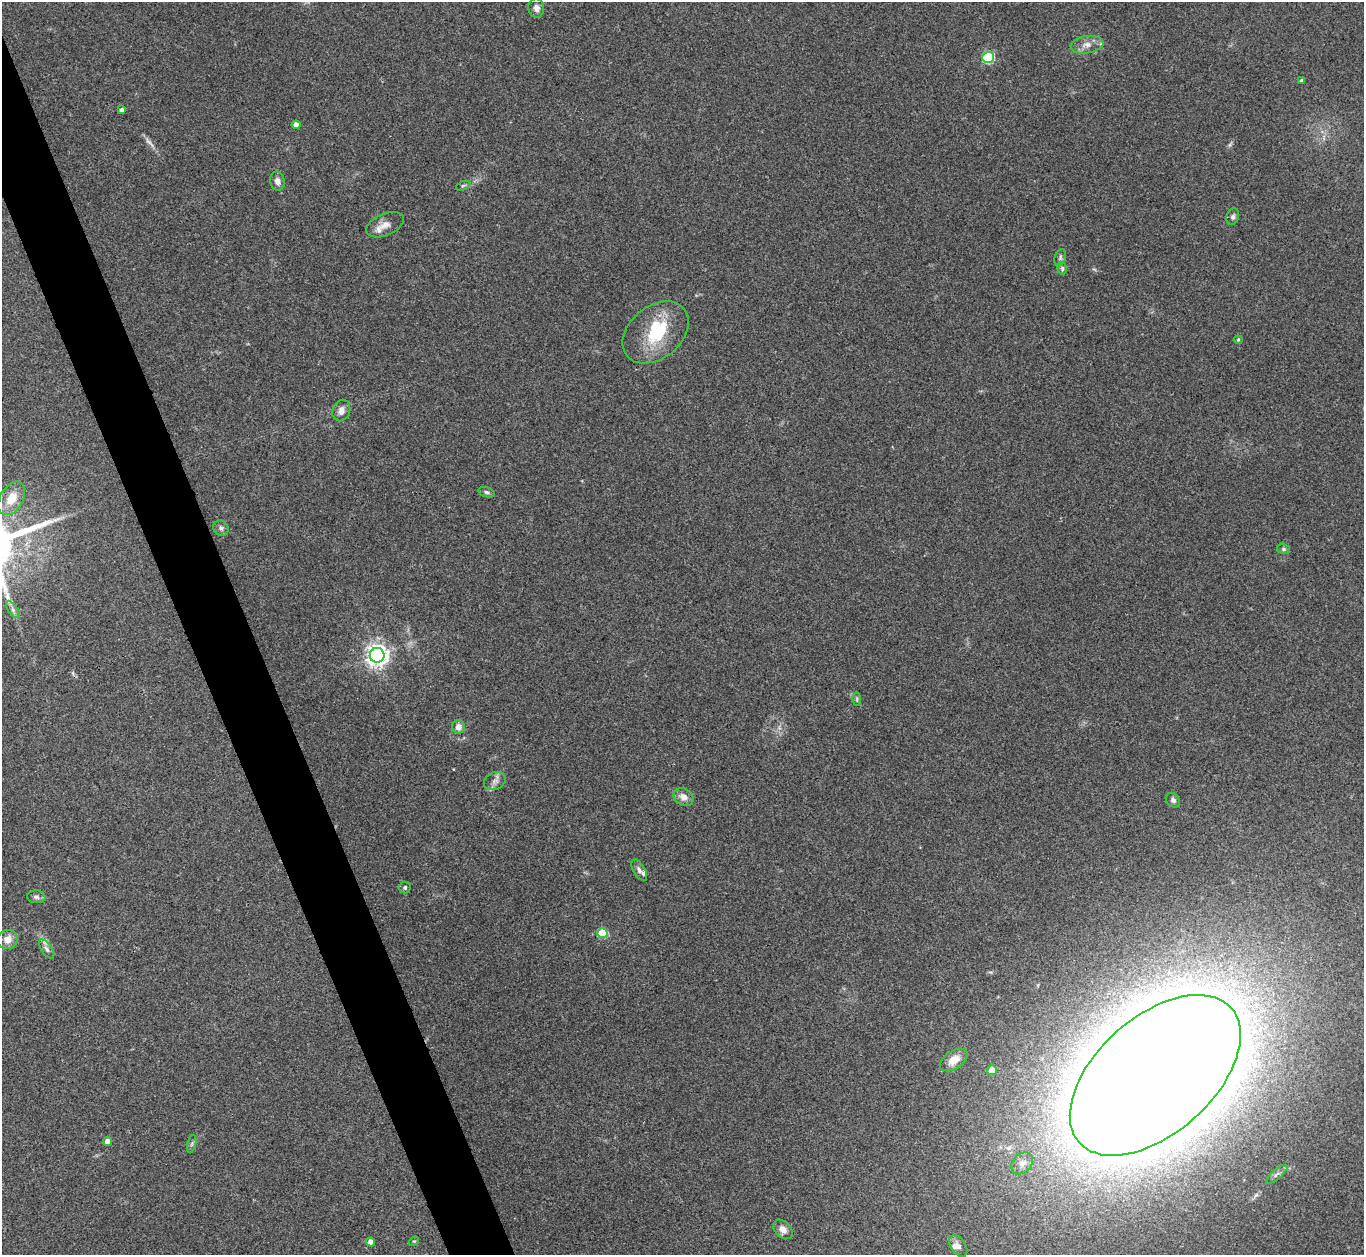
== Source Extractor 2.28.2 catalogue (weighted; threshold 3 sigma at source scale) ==
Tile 11 of 4 x 4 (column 3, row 3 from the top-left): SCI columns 2729-4090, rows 1533-2785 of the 5455 x 5442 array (HDU 1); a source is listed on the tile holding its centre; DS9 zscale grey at full resolution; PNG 1366 x 1257 px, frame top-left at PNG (2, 2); each listed source drawn as its Kron ellipse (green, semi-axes under 4 px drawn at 4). Shown black and unused: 4% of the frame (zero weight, under 3 of 4 exposures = <1% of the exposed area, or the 3 px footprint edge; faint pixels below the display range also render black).
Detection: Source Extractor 2.28.2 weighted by HDU 2 'WHT'; one run over the whole footprint, this tile lists its part. Background 0.112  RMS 0.0058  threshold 0.0263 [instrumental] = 3 sigma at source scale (4.5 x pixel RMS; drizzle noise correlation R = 1.50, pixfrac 1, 0.05/0.05 arcsec/px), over >= 5 px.
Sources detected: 48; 2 too faint to see at this stretch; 1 inside a brighter object's white glare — neither listed nor drawn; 2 inside a brighter listed object's ellipse — not listed separately; the other 43 listed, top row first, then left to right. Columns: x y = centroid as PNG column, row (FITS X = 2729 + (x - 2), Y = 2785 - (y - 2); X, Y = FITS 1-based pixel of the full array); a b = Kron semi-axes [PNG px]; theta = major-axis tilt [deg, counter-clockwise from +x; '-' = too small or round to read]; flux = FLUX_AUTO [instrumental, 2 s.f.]
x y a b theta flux
536 8 9 8 - 3.3
1087 45 16 8 8 5
988 57 6 5 - 61
1301 80 3 3 - 0.81
122 110 4 4 - 1.9
296 125 4 4 - 3.1
277 181 9 7 -78 3.1
463 186 7 4 23 0.98
1233 217 8 6 71 1.6
385 225 20 10 24 5.7
1060 258 9 5 74 1.4
1062 268 6 5 - 1.1
656 332 37 26 40 31
1238 340 4 4 - 0.62
341 410 11 8 68 3.6
487 492 8 5 -18 1.2
12 498 18 11 60 11
221 528 8 7 - 1.8
1284 549 6 5 - 1
13 610 9 5 -55 2
377 655 7 7 - 400
857 699 7 4 89 0.96
458 727 6 6 - 4.1
495 781 11 8 28 2.9
684 797 10 8 -32 4.1
1173 800 8 6 -47 1.6
639 870 12 5 -59 2.3
405 888 6 5 - 1.3
36 897 9 6 -4 1.7
602 933 5 5 - 24
7 939 10 9 - 5.2
47 949 11 5 -56 1.9
954 1060 15 9 33 6.5
992 1070 5 5 - 8.7
1155 1075 102 58 42 5000
107 1141 4 4 - 3.6
192 1144 9 3 77 1.1
1022 1163 12 9 46 4.5
1277 1174 13 4 40 2
783 1229 11 8 -47 4.1
414 1241 5 4 - 0.6
371 1242 4 4 - 3.7
958 1246 12 7 -55 2.9